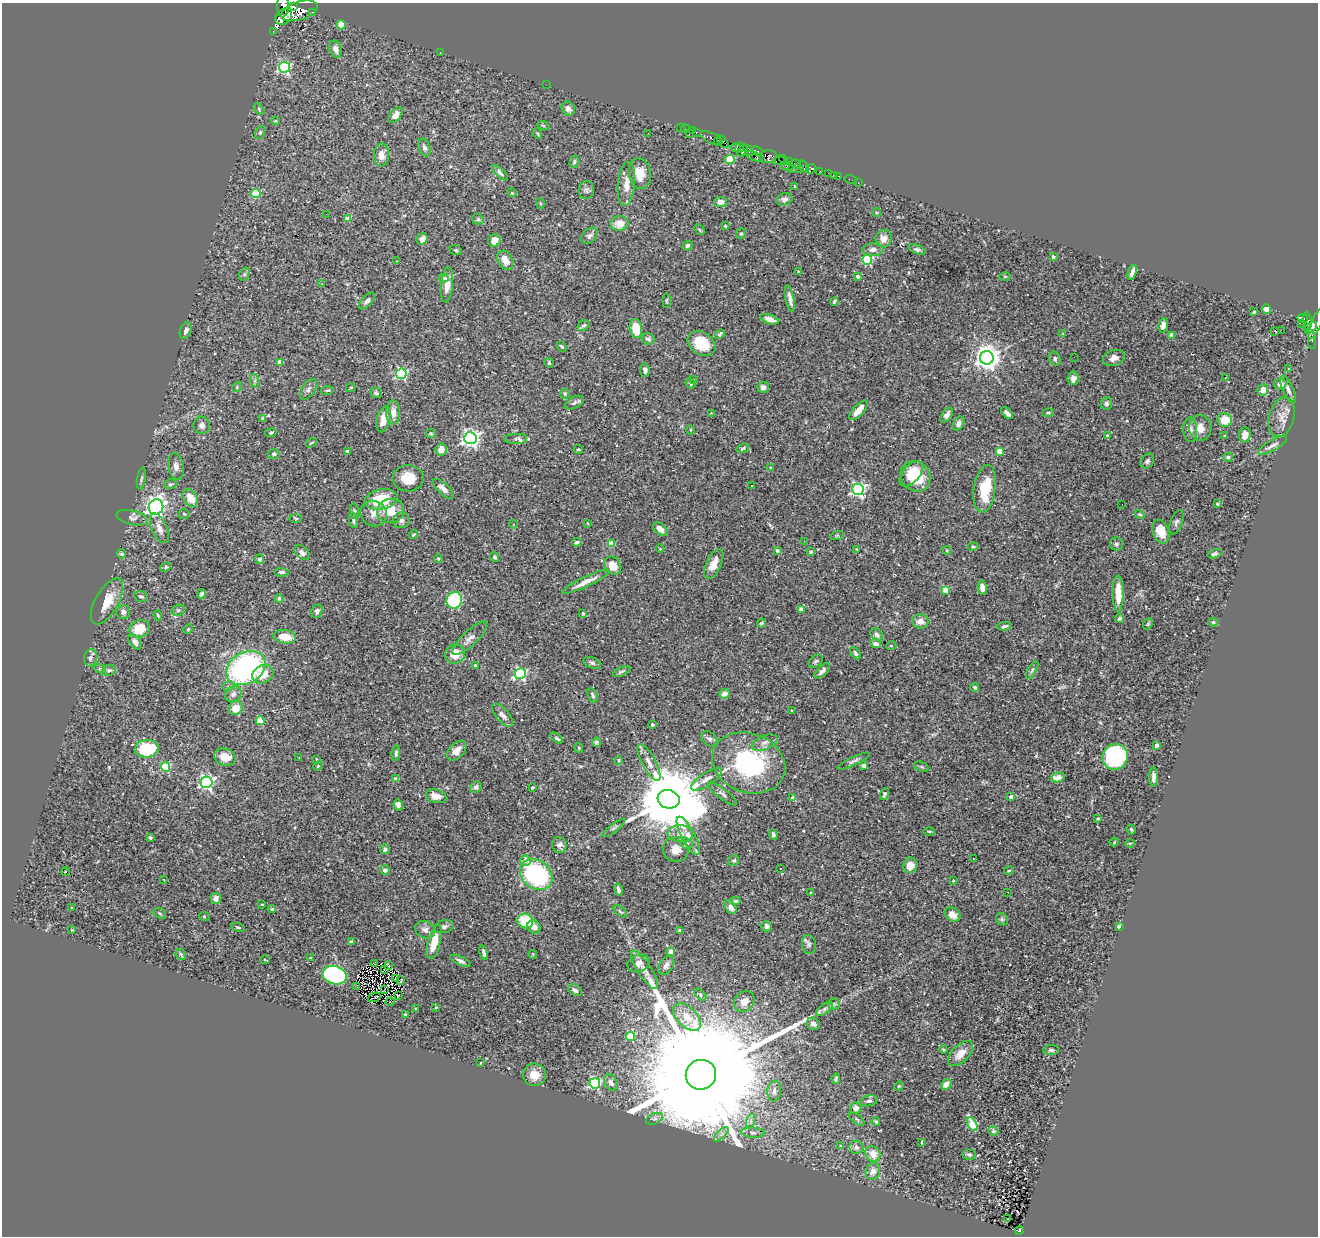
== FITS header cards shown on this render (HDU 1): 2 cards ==
NAXIS1  =                 1316
NAXIS2  =                 1234

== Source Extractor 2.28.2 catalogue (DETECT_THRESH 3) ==
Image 1316 x 1234 px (HDU 1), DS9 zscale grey, 1 PNG px = 1 image px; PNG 1320 x 1238 px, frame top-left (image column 1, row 1234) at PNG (2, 3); each listed source drawn as its Kron ellipse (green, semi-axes under 4 px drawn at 4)
Background 0.446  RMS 0.017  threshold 0.0511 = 3 sigma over >= 5 px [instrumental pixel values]
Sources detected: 429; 1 with non-positive FLUX_AUTO (blend fragments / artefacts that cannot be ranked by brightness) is neither listed nor drawn; the other 428 listed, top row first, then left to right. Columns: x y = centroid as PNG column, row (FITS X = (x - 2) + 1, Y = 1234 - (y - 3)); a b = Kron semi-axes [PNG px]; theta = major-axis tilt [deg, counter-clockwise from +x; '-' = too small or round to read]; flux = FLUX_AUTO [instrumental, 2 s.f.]
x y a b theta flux
283 6 11 6 87 4000
293 7 3 3 - 980
299 11 19 9 16 6500
312 12 3 3 - 130
284 17 9 7 40 2500
341 25 4 4 - 27
273 31 2 2 - 7.3
336 49 9 6 -73 6.9
440 52 2 2 - 3.3
284 67 5 5 - 150
546 85 2 2 - 3.2
568 108 7 6 - 5.4
259 109 6 4 -48 1.6
395 115 9 5 50 7.1
275 121 4 4 - 0.94
543 125 6 4 -19 1.4
680 127 3 3 - 24
686 129 5 2 - 12
692 131 2 2 - 8.1
696 132 3 3 - 35
260 133 7 4 64 1.9
648 133 2 2 - 0.65
538 134 5 3 - 1.3
689 134 2 2 - 51
711 138 12 5 -27 450
717 141 3 3 - 150
723 142 7 4 -51 270
424 147 9 5 -70 3.2
740 147 5 3 - 190
736 148 5 4 - 320
743 151 7 4 52 460
749 151 5 3 - 250
757 151 6 3 -21 280
381 155 11 7 89 7.8
755 156 9 4 -26 170
768 157 8 6 7 640
730 160 4 4 - 55
779 160 6 3 29 97
784 160 5 3 - 470
790 161 3 2 - 16
574 162 6 4 74 1.8
795 164 5 4 - 38
787 166 6 3 -8 150
803 166 6 4 -59 59
792 168 3 2 - 12
800 169 2 2 - 4.3
811 169 5 4 - 440
819 172 4 3 - 44
500 173 10 4 -45 3.4
640 173 15 11 -82 18
829 173 3 3 - 34
833 175 2 2 - 3.5
839 176 3 2 - 13
851 180 6 2 -18 6.6
858 182 2 2 - 2.7
626 184 22 8 85 13
795 186 3 3 - 0.99
586 190 9 7 80 3.8
256 193 4 4 - 52
512 193 5 3 - 1
784 199 8 6 15 4.5
721 202 6 5 - 7.7
540 203 5 3 - 1.2
877 213 4 4 - 1.2
326 214 2 2 - 12
347 219 4 4 - 14
478 219 6 5 - 1.9
620 223 9 7 11 15
725 226 3 3 - 1.6
699 230 6 4 -45 1.3
741 234 5 5 - 2
590 236 10 6 43 3.9
422 239 6 5 - 4.8
884 239 9 8 - 8
494 240 6 6 - 8
687 246 5 4 - 3
456 250 6 4 -21 1.5
873 250 10 6 6 5.8
917 250 9 4 -21 2.6
1053 257 3 3 - 3.3
505 260 10 7 -63 13
867 260 5 5 - 93
396 261 4 2 - 0.74
798 271 3 3 - 0.98
1132 272 7 3 70 4.3
244 274 7 5 60 1.9
858 276 4 4 - 4.6
1005 276 6 4 0 1.2
444 278 5 4 - 1.8
322 284 4 4 - 0.92
447 285 18 6 84 12
790 298 13 3 -78 5.2
666 300 7 3 89 1.4
367 301 10 5 47 4.1
834 301 4 3 - 2.1
1266 309 5 4 - 8.4
1254 312 3 2 - 1.1
1303 318 5 3 - 150
769 319 10 4 -18 6.9
1307 321 9 3 -85 200
1302 323 2 2 - 3.2
1316 324 16 5 67 630
584 325 6 5 - 2.2
1163 325 7 4 82 4.3
1311 328 7 4 43 420
636 329 9 6 -80 29
1281 330 2 2 - 540
186 331 8 5 69 3.5
1274 331 3 2 - 5.5
720 334 5 3 - 3
1063 334 3 3 - 1.4
1172 335 4 4 - 7.7
648 339 6 5 - 3.3
1312 340 9 3 -88 31
701 343 15 11 -35 35
562 346 6 4 -49 1.6
1074 357 2 2 - 0.6
987 358 7 6 - 1200
1114 358 11 7 17 7.2
1055 359 7 5 -68 3.4
280 362 4 4 - 11
549 363 5 4 - 2
1288 369 3 3 - 1
645 370 6 4 -82 4.1
401 374 5 5 - 150
1225 377 3 3 - 0.96
1073 378 7 5 82 6.4
694 380 3 3 - 1.7
255 381 7 4 -72 2.5
690 383 5 4 - 2.1
1280 384 6 5 - 6.7
237 387 5 4 - 1.5
763 387 5 5 - 5.2
351 388 5 2 - 1.1
308 389 11 6 56 4.5
1288 389 15 5 -66 4.8
327 390 7 3 9 1.3
1263 390 6 5 - 8.3
376 393 6 4 -27 2.1
565 394 5 5 - 1.3
574 403 10 5 29 3.6
1106 403 6 5 - 2.3
858 410 12 5 48 13
393 412 12 7 -88 8.2
711 413 3 3 - 1
1007 413 7 4 -46 4.4
1048 413 6 3 12 1.5
947 415 8 5 54 5.3
1282 417 20 12 74 14
263 419 4 3 - 2.5
383 419 13 6 78 11
1225 420 7 7 - 22
958 423 7 5 60 3.7
202 425 9 8 - 4.7
1200 428 13 11 -83 11
690 430 4 3 - 1.1
1190 430 12 7 -86 6.4
271 433 6 3 8 1.2
431 434 5 4 - 1.4
1245 435 7 6 - 8.1
1107 436 4 3 - 1.3
1225 436 3 3 - 0.94
470 438 6 6 - 480
516 439 11 5 0 3.4
311 443 6 2 30 1.1
1272 445 16 5 30 5.2
743 448 6 4 19 1.6
441 449 6 5 - 8
578 449 5 3 - 1.2
347 451 3 3 - 1.2
999 451 4 4 - 20
274 454 6 5 - 2
1228 457 5 4 - 2
1147 461 8 6 56 2.6
176 466 13 7 -81 5.9
771 468 4 4 - 1.1
911 474 15 8 49 25
916 476 16 14 -51 43
408 478 15 13 -2 20
141 479 11 3 80 2.2
170 484 6 4 18 2
752 485 2 2 - 0.72
443 489 13 5 -43 6.1
858 489 6 5 - 260
985 489 24 11 82 40
190 498 10 7 -58 16
381 499 16 10 11 44
1122 504 2 2 - 0.74
1217 504 3 3 - 1.1
156 507 7 7 - 530
354 511 8 4 -82 1.5
391 511 13 12 - 21
374 513 14 12 -35 11
184 514 5 5 - 1.6
1140 514 5 4 - 1.8
132 518 16 7 -13 5.2
296 518 6 3 0 1.1
353 520 8 4 -79 2.3
401 520 8 8 - 3.9
1176 522 13 6 70 3.7
587 523 3 2 - 0.76
513 524 4 3 - 1.1
159 528 16 7 -66 8.8
660 529 8 5 -40 7
1161 531 12 7 -69 21
413 534 5 3 - 1.4
837 535 7 4 19 1.3
804 541 2 2 - 1.6
577 542 5 3 - 2.7
611 544 4 4 - 27
1116 544 7 6 - 2.8
973 546 5 3 - 1.3
660 549 4 3 - 0.88
857 549 4 3 - 0.84
777 551 4 3 - 3
947 551 4 4 - 1.1
811 552 4 4 - 2.3
302 553 9 6 -41 5.3
122 554 4 4 - 2.6
1215 554 7 4 18 2.6
495 557 5 4 - 1.8
260 559 5 4 - 2.7
438 559 4 3 - 1.2
714 564 16 7 64 12
612 566 10 8 -50 14
166 567 5 4 - 1.9
281 572 7 4 -4 3
586 582 26 5 25 13
982 588 7 4 -79 5.6
946 590 4 4 - 31
1118 593 18 5 -90 22
201 594 5 3 - 2.1
141 596 7 5 -16 3
279 599 4 3 - 1.8
454 600 8 7 - 120
107 601 26 11 60 24
801 609 4 4 - 5.4
178 610 7 5 20 2.7
317 611 7 5 70 3.5
123 612 7 6 - 3.7
583 613 4 3 - 1.2
158 615 5 3 - 1.3
1119 618 4 4 - 2.3
920 621 8 7 - 8.9
1213 622 5 3 - 1.9
761 623 5 3 - 1.6
1148 624 6 4 68 1.7
1005 626 7 4 10 2.9
140 629 10 8 17 24
188 629 5 3 - 1.2
877 634 7 5 -49 5
285 637 11 6 -8 18
470 638 23 7 44 8.1
135 642 8 5 -51 6.9
876 644 5 4 - 6
891 646 5 3 - 0.83
855 653 7 4 -58 2.6
455 654 10 9 - 16
90 658 8 6 80 3.7
816 661 8 5 40 2.3
592 663 9 5 -23 2.7
475 665 3 3 - 2.2
246 668 21 15 30 220
100 669 6 4 -20 1.6
109 670 7 5 9 2.8
1032 670 10 3 60 2.1
622 671 9 4 25 2.2
822 671 10 4 45 4.3
263 674 11 9 26 17
520 674 5 5 - 140
229 686 6 5 - 2.8
975 687 4 4 - 2.3
233 694 9 7 39 4.3
725 694 5 5 - 7.8
593 695 7 4 -68 2.8
236 708 7 6 - 13
792 710 3 2 - 0.78
503 715 14 6 -50 5.3
260 721 4 4 - 29
652 725 3 3 - 1.7
557 738 7 3 -38 2
709 739 9 6 -40 3.8
596 742 5 4 - 2.7
764 743 13 7 23 6.8
1156 745 4 3 - 5.7
579 748 4 4 - 1.3
147 749 12 9 6 57
457 751 12 7 46 8.4
396 753 8 4 84 2.7
225 757 11 8 -18 18
1115 757 13 12 - 150
299 758 2 2 - 0.63
316 759 4 2 - 0.75
618 760 4 4 - 1.2
854 761 17 4 25 3.3
649 762 20 7 -62 10
749 763 37 29 -20 140
318 766 5 4 - 1.1
864 766 4 4 - 6.5
165 767 5 4 - 55
921 767 7 4 -20 2.1
1058 777 7 4 16 14
1153 777 9 4 90 5.5
396 779 4 4 - 11
706 779 18 6 34 9
206 782 6 5 - 280
476 787 6 5 - 3.6
532 787 3 2 - 1.2
722 794 18 5 -37 4.2
884 794 6 4 72 3.1
436 796 10 6 -16 11
1011 797 3 3 - 5
793 798 4 3 - 8.2
669 799 11 9 -17 18000
398 805 5 4 - 6.2
1098 818 4 3 - 1.2
614 828 14 2 38 2.1
1131 829 5 3 - 1.8
929 831 6 3 -1 1.2
680 834 13 8 -5 8.5
773 834 5 4 - 2.1
688 836 21 6 -62 11
150 838 3 3 - 3.1
1114 842 4 3 - 1
687 843 6 5 - 2.1
1130 843 4 3 - 0.9
560 845 8 7 - 4.5
385 849 5 4 - 3.4
676 850 13 12 - 11
973 858 2 2 - 0.63
734 860 6 4 32 1.8
526 861 5 5 - 9
910 865 8 7 - 9.9
780 868 2 2 - 1.5
385 870 5 5 - 3.3
1009 870 5 3 - 1.1
65 872 4 3 - 7.9
536 874 17 14 -37 140
164 879 3 2 - 1.7
953 881 3 3 - 0.98
618 890 6 3 -78 3.5
1008 892 3 2 - 0.69
811 893 3 3 - 1.8
216 898 5 5 - 5.3
736 901 5 3 - 1.7
262 904 3 2 - 1
730 907 7 5 -56 7.9
72 908 3 3 - 0.93
272 909 4 3 - 1.3
620 911 7 4 -40 1.8
160 913 7 5 -33 1.9
953 914 8 6 -36 11
204 916 5 3 - 1.1
1002 919 6 5 - 2.2
525 921 8 7 - 42
766 926 5 5 - 4.5
238 927 7 3 -18 1.5
444 927 9 6 14 4
534 927 7 6 - 5.8
1119 927 3 3 - 10
72 930 3 2 - 0.91
425 930 10 8 -25 5.4
680 930 4 3 - 2.5
351 942 4 4 - 2.7
434 942 17 6 75 20
809 944 9 7 -82 3.8
671 951 4 4 - 14
483 952 7 4 -76 3.3
181 954 6 4 -47 1.7
533 954 4 4 - 1.1
310 958 3 2 - 1
265 960 5 2 - 0.84
460 961 11 4 -25 4.3
375 963 3 2 - 0.29
638 963 11 8 18 6.5
666 965 10 7 58 5.6
389 966 3 2 - 0.78
385 969 2 2 - 1.5
645 970 22 7 -57 10
335 975 12 9 -17 190
395 978 4 2 - 1.4
401 981 3 3 - 0.78
357 986 4 2 - 2.1
385 989 3 2 - 0.6
575 990 7 5 -34 3.7
398 995 3 2 - 0.88
700 995 7 4 -45 1.9
374 997 6 2 22 0.83
390 1002 4 2 - 1.4
744 1002 11 9 44 9.3
834 1004 5 5 - 2.2
436 1007 4 2 - 0.87
416 1009 3 3 - 1.4
824 1009 9 5 36 3.7
405 1015 3 3 - 2.1
687 1017 16 10 -45 19
813 1024 7 5 -40 4.7
630 1036 4 4 - 43
943 1049 4 3 - 1.4
1051 1050 8 5 -1 2.5
960 1054 15 8 46 12
481 1063 3 2 - 0.75
534 1075 11 11 - 15
701 1075 15 15 - 120000
836 1079 5 3 - 1.8
611 1082 9 6 -61 6
595 1083 5 5 - 130
946 1084 6 4 38 9.7
899 1086 5 3 - 1.1
774 1091 10 7 83 5.5
869 1101 9 5 14 3.3
856 1108 6 5 - 5.9
655 1119 9 5 20 3.2
857 1119 9 4 -39 2.4
751 1121 7 4 72 3.1
876 1122 4 3 - 1.8
972 1124 7 4 -60 49
993 1131 5 4 - 1.7
753 1133 12 5 -4 4.7
721 1134 9 3 45 3.2
921 1142 3 2 - 1
841 1146 4 3 - 2.2
856 1147 7 6 - 4.7
873 1154 8 7 - 12
969 1155 7 5 -2 2
873 1171 8 7 - 7.2
1008 1219 3 2 - 3.3
1019 1231 4 3 - 21
At the frame edge (FLAGS 8, measured only in part): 2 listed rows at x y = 283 6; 1316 324
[1 non-positive-flux detection neither listed nor drawn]